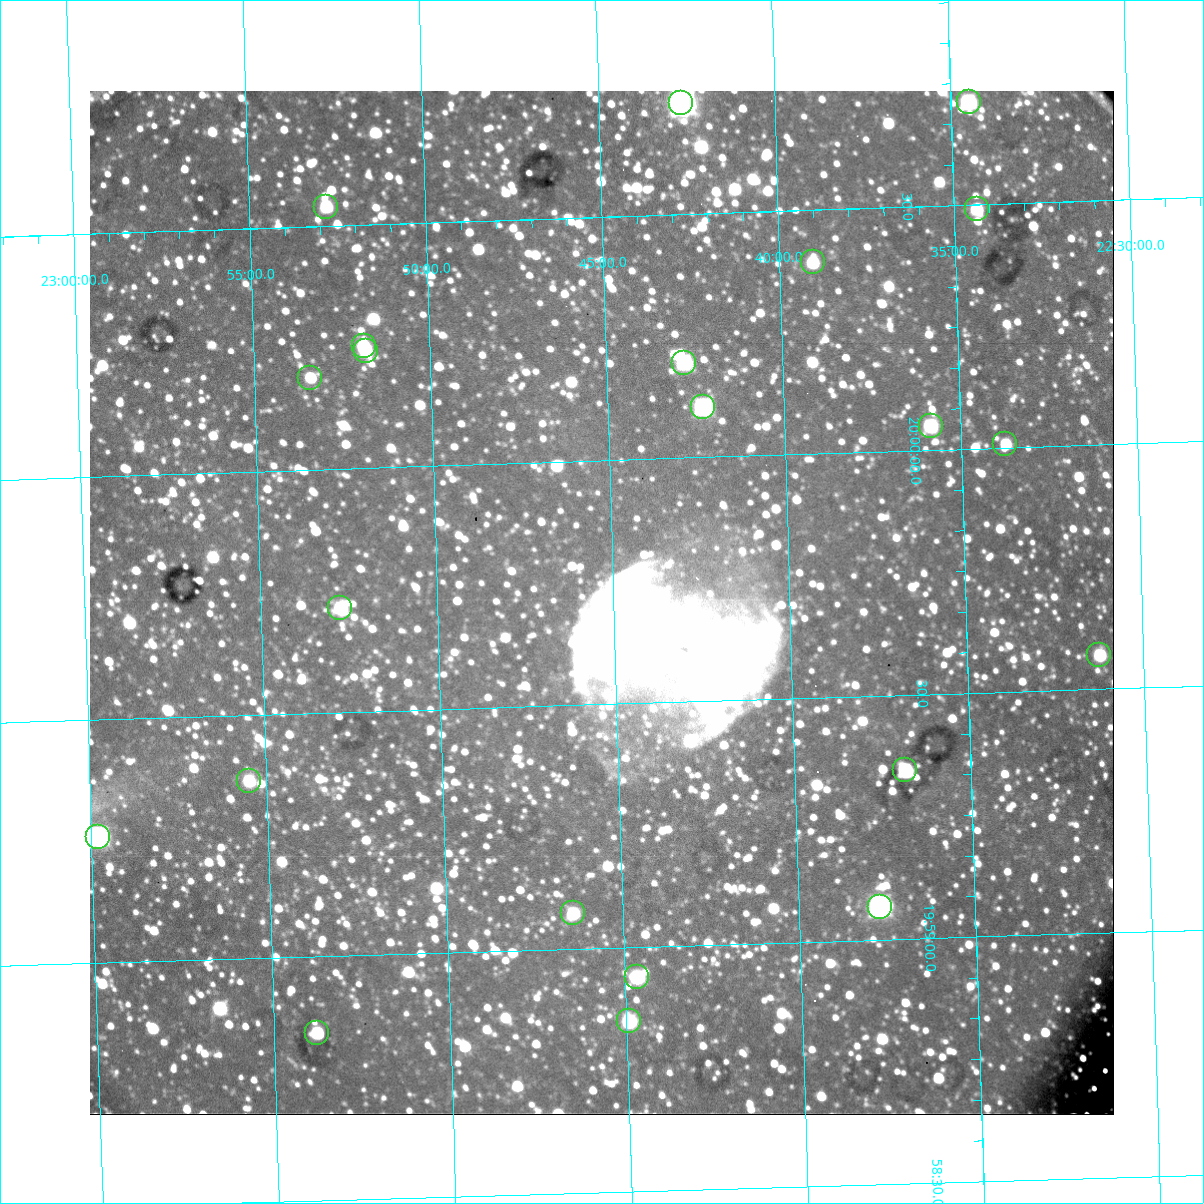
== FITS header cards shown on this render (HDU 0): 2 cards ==
NAXIS1  =                 1024 /fastest changing axis
NAXIS2  =                 1024 /next to fastest changing axis

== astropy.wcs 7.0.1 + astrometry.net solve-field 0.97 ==
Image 1024 x 1024 px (HDU 0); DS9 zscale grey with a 90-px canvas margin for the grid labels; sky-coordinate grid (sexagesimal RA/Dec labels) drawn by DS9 from the SOLVED WCS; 22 Tycho-2 reference stars matched to detected sources circled (green)
Header WCS: none
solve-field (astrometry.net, Tycho-2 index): SOLVED blind (the file carries no WCS)
Solved WCS: RA---TAN-SIP/DEC--TAN-SIP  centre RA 19:59:43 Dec +22:45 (299.93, +22.76 deg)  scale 1.7 arcsec/px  FOV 29.1' x 29.1'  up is +92 deg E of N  parity flipped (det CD > 0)
(file carries no celestial WCS; the grid is the blind solution)
Tycho-2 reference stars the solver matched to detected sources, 22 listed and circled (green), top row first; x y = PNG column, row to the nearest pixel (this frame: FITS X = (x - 90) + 1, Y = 1024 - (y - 91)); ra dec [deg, ICRS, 3 dp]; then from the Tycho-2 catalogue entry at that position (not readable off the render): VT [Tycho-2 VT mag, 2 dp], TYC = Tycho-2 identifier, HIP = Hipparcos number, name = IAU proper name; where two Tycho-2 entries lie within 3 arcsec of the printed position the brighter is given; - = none
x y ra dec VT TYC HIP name
969 102 300.178 +22.575 10.31 2141-1260-1 - -
681 103 300.182 +22.711 7.78 2141-972-1 98505 -
326 207 300.135 +22.880 11.00 2141-676-1 - -
977 209 300.122 +22.572 10.82 2141-1144-1 - -
813 262 300.098 +22.651 10.86 2141-1404-1 - -
364 346 300.062 +22.864 10.91 2141-624-1 - -
366 351 300.060 +22.863 10.84 2141-624-2 - -
684 363 300.049 +22.713 10.35 2141-1146-1 - -
310 378 300.047 +22.890 11.14 2141-1038-1 - -
703 407 300.026 +22.705 9.00 2141-688-1 98440 -
931 426 300.012 +22.597 11.21 2141-1110-1 - -
1005 444 300.002 +22.562 11.95 2141-1318-1 - -
340 608 299.929 +22.879 10.43 2141-107-1 - -
1099 655 299.892 +22.521 10.65 2141-1024-1 - -
905 770 299.837 +22.614 9.93 2141-922-1 - -
249 781 299.841 +22.925 10.47 2141-2482-1 - -
98 837 299.815 +22.997 8.42 2141-2406-1 - -
880 907 299.767 +22.628 9.33 2141-566-1 - -
573 913 299.768 +22.773 10.62 2141-884-1 - -
637 977 299.735 +22.744 10.47 2141-650-1 - -
629 1021 299.712 +22.749 10.42 2141-1488-1 - -
317 1033 299.711 +22.896 10.22 2141-281-1 - -